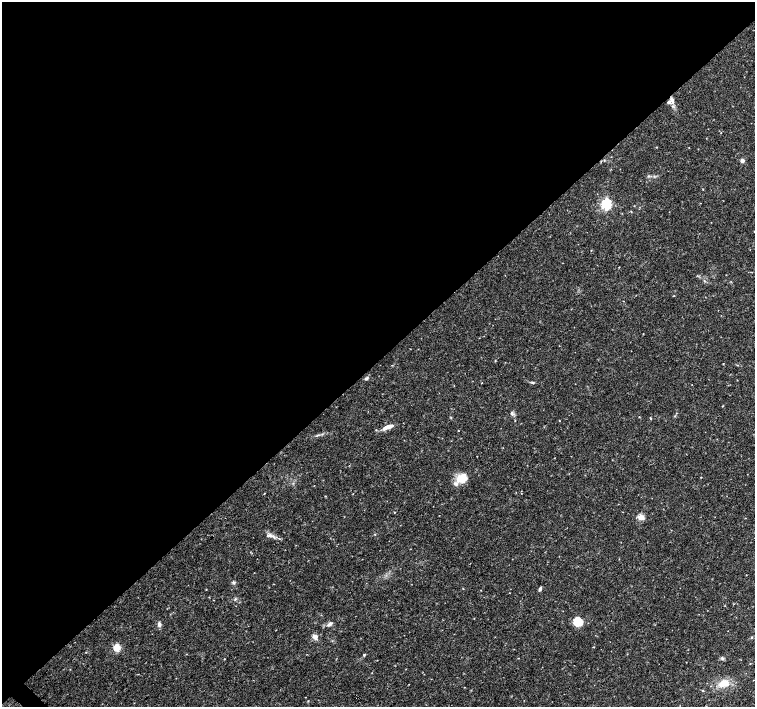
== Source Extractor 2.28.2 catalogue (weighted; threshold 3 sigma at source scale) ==
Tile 2 of 4 x 4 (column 2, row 1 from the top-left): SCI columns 1509-3013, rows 4386-5794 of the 6033 x 6019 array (HDU 1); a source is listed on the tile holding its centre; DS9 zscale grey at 2 x 2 block average (1 PNG px = mean of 2 x 2 image px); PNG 757 x 709 px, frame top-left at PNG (2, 2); no overlay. Shown black and unused: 51% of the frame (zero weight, under 3 of 4 exposures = <1% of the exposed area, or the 3 px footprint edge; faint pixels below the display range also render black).
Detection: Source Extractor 2.28.2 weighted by HDU 2 'WHT'; one run over the whole footprint, this tile lists its part. Background 0.0374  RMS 0.0037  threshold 0.0167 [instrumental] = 3 sigma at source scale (4.5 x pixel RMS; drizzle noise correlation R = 1.50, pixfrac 1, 0.0396/0.0396 arcsec/px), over >= 5 px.
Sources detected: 42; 3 inside a brighter listed object's ellipse — not listed separately; the other 39 listed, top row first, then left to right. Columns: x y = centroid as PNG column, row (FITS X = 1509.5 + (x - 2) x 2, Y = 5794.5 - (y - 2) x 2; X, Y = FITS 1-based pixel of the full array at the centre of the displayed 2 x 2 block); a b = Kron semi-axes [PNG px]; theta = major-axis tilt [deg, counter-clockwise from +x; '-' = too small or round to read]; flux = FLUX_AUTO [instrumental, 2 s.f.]
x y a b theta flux
672 100 11 5 -70 4.6
721 133 2 2 - 0.31
742 161 4 4 - 2.5
648 176 3 3 - 0.81
606 204 4 4 - 110
591 250 3 2 - 0.36
674 296 2 2 - 0.39
623 301 2 2 - 0.3
643 334 2 2 - 0.34
723 363 3 2 - 0.37
366 378 4 3 - 1.7
482 383 2 2 - 0.33
533 383 4 3 - 0.96
722 406 3 2 - 0.47
512 413 5 4 - 1.6
639 417 2 2 - 0.4
559 421 2 2 - 0.37
388 427 13 4 20 6.8
458 431 2 2 - 0.35
701 477 2 2 - 0.42
462 478 14 12 27 12
264 493 3 2 - 0.4
325 496 3 2 - 0.38
394 512 2 2 - 0.53
641 517 8 5 -9 5.2
270 535 7 4 -2 2.7
233 583 5 4 - 1.4
540 589 5 3 - 1.8
235 598 4 2 - 0.83
578 623 10 8 -10 11
159 624 6 4 -78 2.5
330 624 8 4 36 2.5
315 637 5 4 - 5.4
752 637 3 3 - 0.69
593 647 2 2 - 0.41
117 648 3 3 - 30
364 655 4 3 - 0.83
722 658 3 3 - 1.2
723 683 11 7 23 11
Overlapping masked pixels (flux is a lower limit): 1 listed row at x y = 672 100
Diffuse or blended objects may show on this block-average render without a row.